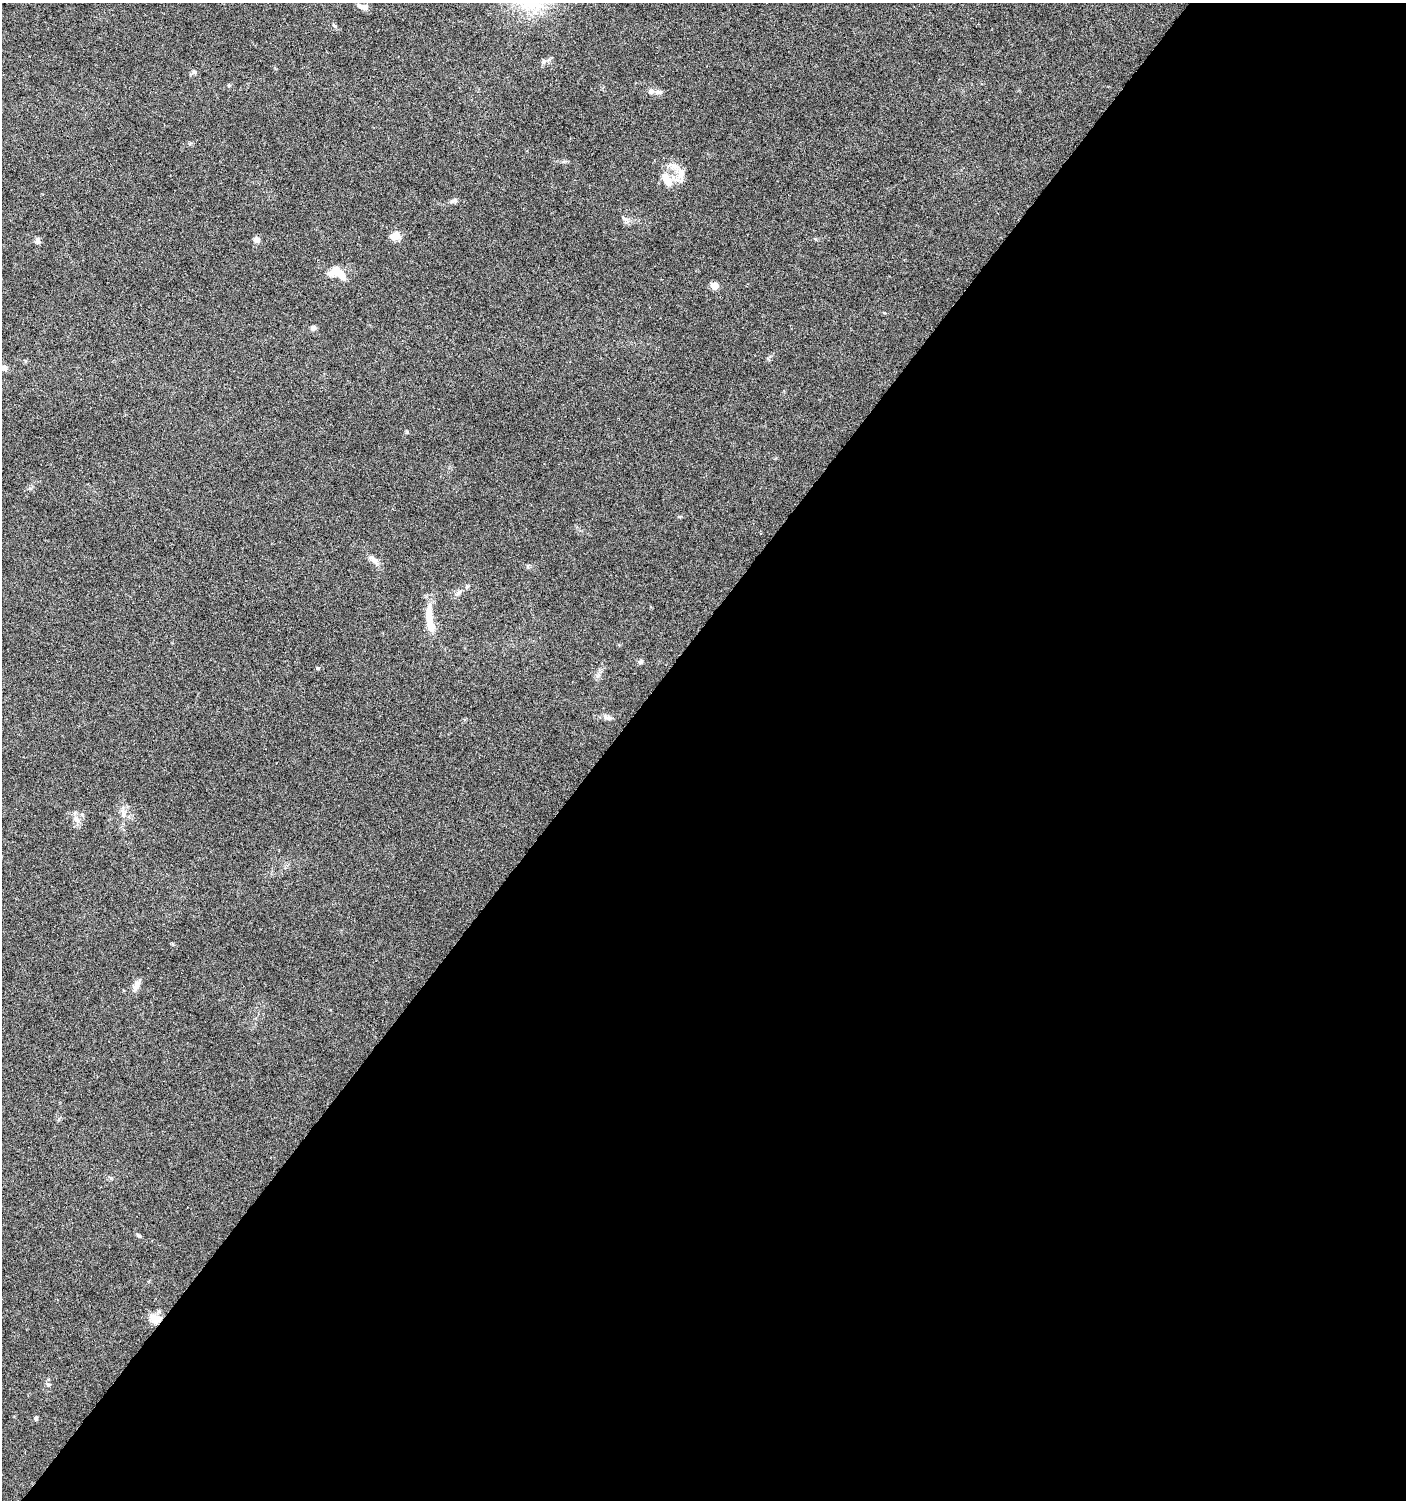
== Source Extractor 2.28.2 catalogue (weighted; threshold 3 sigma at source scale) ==
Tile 12 of 4 x 4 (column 4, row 3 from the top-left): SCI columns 4452-5855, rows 1501-2998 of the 6029 x 6005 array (HDU 1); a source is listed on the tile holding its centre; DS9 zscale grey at full resolution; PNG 1408 x 1502 px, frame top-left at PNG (2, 3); no overlay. Shown black and unused: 57% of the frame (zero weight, under 5 of 9 exposures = <1% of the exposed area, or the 3 px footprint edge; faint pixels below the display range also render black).
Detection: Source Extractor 2.28.2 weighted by HDU 2 'WHT'; one run over the whole footprint, this tile lists its part. Background 0.0353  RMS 0.0025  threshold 0.0101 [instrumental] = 3 sigma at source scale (4.09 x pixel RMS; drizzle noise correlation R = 1.36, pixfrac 0.8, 0.0396/0.0396 arcsec/px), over >= 5 px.
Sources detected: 33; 1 inside a brighter object's white glare — not listed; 3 inside a brighter listed object's ellipse — not listed separately; the other 29 listed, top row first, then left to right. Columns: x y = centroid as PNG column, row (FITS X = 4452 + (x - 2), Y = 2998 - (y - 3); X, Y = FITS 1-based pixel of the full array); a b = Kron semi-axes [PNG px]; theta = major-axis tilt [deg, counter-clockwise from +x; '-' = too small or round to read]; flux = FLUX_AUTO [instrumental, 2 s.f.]
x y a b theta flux
362 7 14 6 -15 1.1
334 26 7 4 -52 0.41
543 61 6 4 -47 0.41
194 72 6 6 - 0.52
229 85 5 4 - 0.27
651 92 8 6 25 0.76
681 173 16 10 86 2.1
667 180 21 10 -60 3.1
454 201 10 6 11 0.63
395 236 11 9 8 2.2
256 240 8 7 - 0.98
38 241 8 6 -78 0.72
338 273 23 10 -41 3.3
715 286 5 5 - 3.7
313 328 6 6 - 0.72
4 368 7 7 - 0.98
373 559 17 7 -50 1.4
458 592 13 4 38 0.8
429 617 27 9 -82 4.8
640 662 7 6 - 0.48
318 668 5 4 - 0.25
608 718 14 5 -9 0.84
123 814 15 5 -78 1.1
77 820 12 7 -62 1.3
136 986 15 7 65 1.4
139 1235 8 4 -41 0.41
155 1319 16 11 -20 2.6
48 1385 7 5 -21 0.42
36 1418 5 4 - 0.34
Overlapping masked pixels (flux is a lower limit): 1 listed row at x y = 155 1319
Unlisted compact peaks at least as high as the median listed source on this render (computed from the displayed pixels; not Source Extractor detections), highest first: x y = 407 432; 626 219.